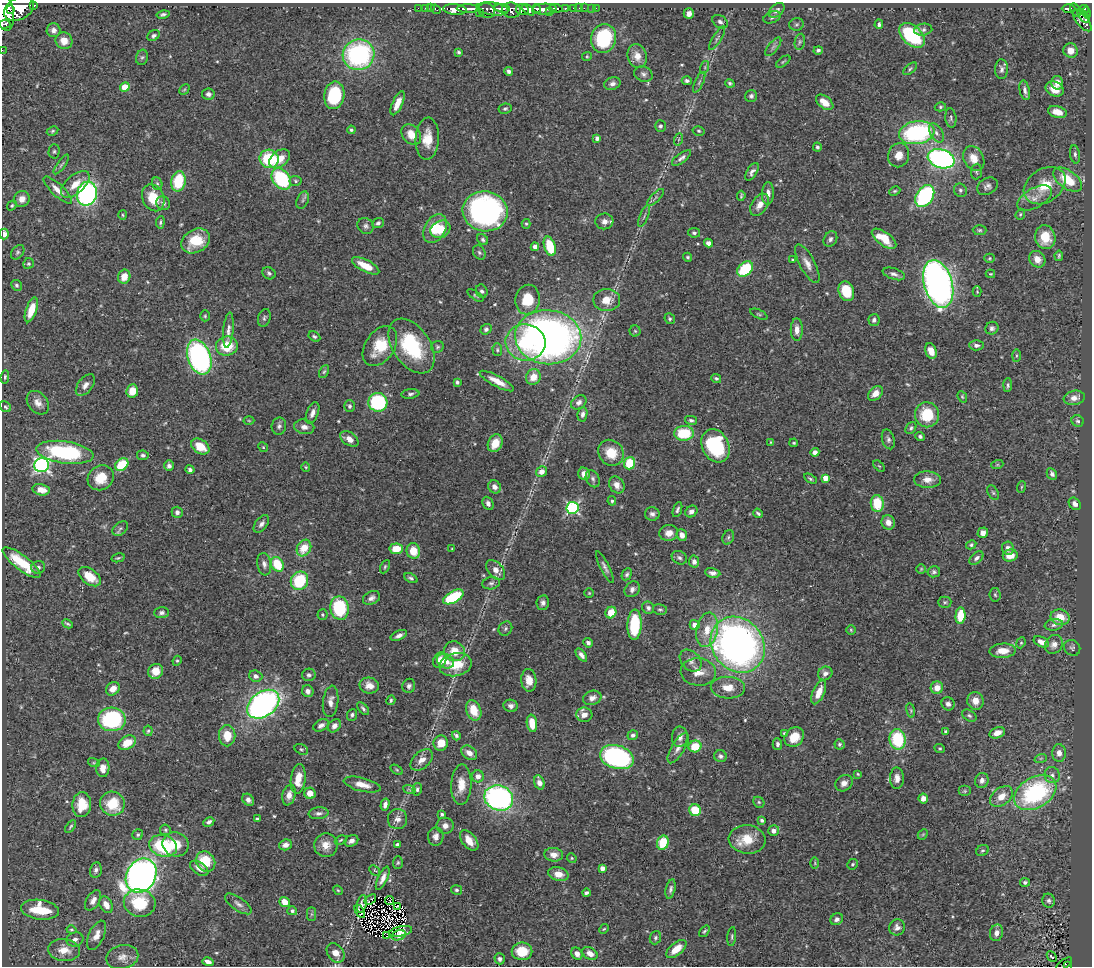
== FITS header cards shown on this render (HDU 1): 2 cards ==
NAXIS1  =                 1090
NAXIS2  =                  964

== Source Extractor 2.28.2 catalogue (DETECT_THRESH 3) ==
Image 1090 x 964 px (HDU 1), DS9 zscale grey, 1 PNG px = 1 image px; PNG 1094 x 968 px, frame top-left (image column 1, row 964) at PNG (2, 3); each listed source drawn as its Kron ellipse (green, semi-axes under 4 px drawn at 4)
Background 0.477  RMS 0.02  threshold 0.0592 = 3 sigma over >= 5 px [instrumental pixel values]
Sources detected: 556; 8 with non-positive FLUX_AUTO (blend fragments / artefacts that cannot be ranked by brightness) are neither listed nor drawn; of the other 548, the 500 brightest by FLUX_AUTO listed and drawn (48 fainter detections omitted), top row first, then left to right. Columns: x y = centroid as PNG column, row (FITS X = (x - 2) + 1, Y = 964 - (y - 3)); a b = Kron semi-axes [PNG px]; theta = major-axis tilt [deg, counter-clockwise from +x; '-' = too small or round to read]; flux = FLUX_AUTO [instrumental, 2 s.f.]
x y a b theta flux
34 5 3 3 - 74
418 8 2 2 - 6
425 8 2 2 - 7.7
431 8 2 2 - 8.8
502 8 8 3 -7 170
556 8 7 3 -2 140
574 8 3 3 - 28
579 8 2 2 - 4.7
584 8 2 2 - 8.1
592 8 3 2 - 1.9
596 8 2 2 - 4.7
1069 8 7 3 0 110
19 9 16 11 30 2400
436 9 5 3 - 19
468 9 11 3 -1 680
492 9 16 6 -7 410
536 9 4 3 - 170
544 9 12 5 2 730
565 9 3 3 - 65
1084 9 5 4 - 76
10 10 2 2 - 120
455 10 12 5 -6 1100
511 10 9 7 -7 440
522 10 6 5 - 700
528 10 7 4 -40 560
776 10 9 6 41 4.9
1076 10 7 4 -54 180
487 11 8 7 - 190
550 11 3 2 - 91
5 13 18 9 -83 2200
479 13 4 2 - 27
1087 13 6 3 -77 63
163 14 6 4 12 3.1
689 14 5 5 - 8.7
1083 16 8 3 -53 120
772 17 9 5 21 4.1
1082 21 13 5 -51 200
720 22 8 6 -33 4.9
4 24 6 3 5 150
796 24 7 6 - 2.9
879 24 5 4 - 2.7
54 30 7 7 - 5.5
923 30 9 6 8 3.8
912 35 15 9 -43 100
154 36 6 5 - 3.3
604 38 14 12 75 99
717 38 13 4 58 3.8
64 41 8 8 - 15
800 42 8 5 79 2.7
773 47 11 5 51 4
2 50 2 2 - 4.6
818 50 4 4 - 3.1
1071 51 7 7 - 12
459 52 4 3 - 2.1
359 55 16 15 - 220
587 56 5 4 - 1.5
637 56 12 9 -77 15
142 57 8 6 72 3.1
783 62 8 4 37 1.9
705 67 6 4 73 2
910 69 8 4 39 2.5
1001 69 10 6 88 4.9
509 71 4 4 - 4
643 74 9 7 -22 5
687 81 5 4 - 3.2
699 82 11 4 65 3.5
730 83 5 4 - 2.4
1057 83 7 6 - 10
612 84 8 6 23 5.3
125 87 5 4 - 34
184 89 6 3 44 1.5
1055 89 9 7 -25 17
1025 90 10 5 -78 4.9
208 94 6 5 - 4.4
334 95 14 10 79 88
751 96 6 6 - 3.8
825 102 10 6 -38 16
398 103 13 5 66 16
940 107 6 4 16 2
505 109 6 5 - 2.6
1057 112 9 5 -15 14
951 118 10 5 -83 3.1
660 126 5 5 - 3.1
351 130 4 4 - 2
53 131 6 4 28 1.9
699 131 6 4 -16 2
917 133 18 11 9 180
936 133 10 6 -58 5.3
411 134 11 8 -50 19
597 138 4 4 - 4
427 139 21 11 87 25
679 139 6 4 71 2.1
817 147 4 4 - 2.6
54 151 7 5 88 2.6
1075 154 9 5 -81 3.4
899 155 12 10 70 14
681 158 11 4 36 4.6
974 158 13 9 -60 17
269 159 9 9 - 74
280 159 12 8 38 22
941 159 14 9 -17 340
61 165 12 3 54 2.7
752 172 10 5 57 5.1
976 172 8 5 84 2.4
281 179 12 8 -52 120
1068 180 16 9 -36 38
178 181 10 7 78 58
296 181 6 5 - 2.1
75 184 17 9 42 18
157 184 6 5 - 2.5
987 186 11 8 30 5.4
1045 186 22 16 35 39
58 190 18 6 -43 13
960 190 7 6 - 3.4
895 191 6 4 26 1.8
768 193 11 6 86 8.3
87 194 12 10 74 280
741 196 5 2 - 1.8
925 196 12 8 56 160
656 197 11 4 45 3.6
153 198 14 10 -64 33
1034 198 19 9 30 13
22 199 8 7 - 11
303 200 9 5 67 3.3
163 203 7 6 - 5.2
760 205 12 7 57 13
12 206 5 4 - 2
485 211 22 20 -10 350
1020 214 6 4 69 1.8
123 215 5 3 - 1.4
644 216 12 2 68 2.1
604 221 9 8 - 7.5
160 222 6 3 85 2.3
378 223 6 4 22 3.4
526 224 5 4 - 1.9
366 226 8 7 - 4.6
435 228 15 10 59 32
440 229 10 8 28 25
980 230 7 5 0 2.5
694 233 6 5 - 2.9
4 234 5 4 - 10
1045 237 12 10 -81 28
830 239 8 6 58 4.2
884 239 14 6 -36 29
483 240 6 5 - 2.6
196 241 15 11 29 39
708 243 4 4 - 6.5
550 246 10 5 -73 52
535 247 4 4 - 6.9
18 252 8 5 52 3
479 252 7 6 - 3.2
1059 256 5 3 - 1.9
688 257 4 4 - 2.1
990 258 5 4 - 1.8
1037 259 9 7 -50 14
792 260 3 3 - 1.5
28 264 6 5 - 2.5
807 264 22 7 -62 12
366 266 15 6 -27 24
745 269 9 6 41 65
269 273 7 5 -34 3.2
894 274 11 5 -18 5.2
990 274 4 3 - 1.5
124 277 7 6 - 15
938 284 24 14 -74 700
17 285 6 5 - 2.8
482 291 7 5 -65 3.5
846 291 10 7 -71 33
977 292 5 4 - 1.6
475 295 9 4 -34 2.2
527 300 15 12 78 38
607 300 13 11 0 20
31 310 13 5 71 25
759 314 9 3 -25 1.8
205 316 5 4 - 1.8
264 318 9 6 71 3.1
670 319 5 5 - 2.5
874 320 6 5 - 4
992 328 7 6 - 3.7
486 329 6 5 - 3
228 330 17 5 84 7.4
797 330 11 6 -89 9.1
635 331 5 5 - 1.9
314 336 6 4 -31 2.4
548 337 33 27 -6 860
525 342 20 18 -5 73
976 345 7 5 -4 3.9
227 346 11 9 6 39
380 346 22 14 56 43
412 346 30 18 -56 93
437 347 6 6 - 2.5
497 350 6 4 -87 2.3
931 351 8 5 -68 13
1016 356 6 3 90 1.7
199 357 18 11 -70 300
324 372 7 4 62 2.2
5 377 7 4 84 2.3
533 377 8 7 - 17
716 378 5 4 - 2.7
497 381 19 5 -28 16
457 382 4 3 - 2.6
85 385 12 7 51 7
1008 385 7 4 85 2.6
132 391 7 6 - 23
875 393 8 6 43 12
410 394 9 4 6 3.5
962 397 6 4 -68 1.8
1074 398 10 7 11 9.5
378 402 9 9 - 130
579 402 8 6 36 5.2
38 403 13 9 -50 9.6
350 406 6 5 - 3.1
5 407 6 5 - 2.5
312 413 11 6 69 7.5
582 414 7 5 81 4.9
927 415 12 12 - 50
691 420 6 4 -13 3.2
249 421 5 3 - 1.4
1078 421 6 5 - 2.7
279 426 8 7 - 4.2
304 427 10 7 -12 7.6
911 428 7 5 54 2.8
684 433 10 7 2 60
920 436 5 4 - 3.8
349 439 10 6 -32 11
888 439 10 6 -73 4.4
771 442 3 3 - 1.5
495 443 9 7 63 20
794 443 4 3 - 1.7
715 446 17 13 -63 120
200 447 10 7 -34 22
263 447 5 4 - 1.6
65 452 29 11 -8 150
815 452 4 4 - 5.7
611 453 14 12 -48 27
143 455 6 5 - 3.2
630 463 6 5 - 52
122 464 7 5 40 58
42 465 7 7 - 340
997 465 6 4 18 1.8
169 466 5 5 - 5
879 466 7 4 -44 1.9
306 467 4 4 - 1.5
190 470 4 4 - 3.8
541 472 6 5 - 13
584 474 6 5 - 13
1052 474 6 5 - 4.1
101 478 13 12 - 29
825 478 4 4 - 16
593 479 9 6 -64 3.8
810 479 7 4 -30 2.4
928 480 13 8 -1 11
617 485 9 7 -55 9.2
495 487 7 6 - 6.9
1021 487 6 3 71 1.5
41 490 9 5 -12 15
993 493 8 5 -62 2.8
612 501 4 4 - 2.7
488 503 7 5 -66 5.7
877 504 8 6 -83 43
1075 504 7 5 -48 5.7
573 508 6 6 - 200
677 510 8 4 70 3.3
177 512 5 5 - 4.2
691 512 6 5 - 5.3
758 513 5 3 - 2.7
652 514 7 6 - 4.6
888 522 7 6 - 11
261 524 10 6 54 5.7
120 529 9 6 41 3.7
669 533 9 8 - 11
983 533 5 5 - 10
682 535 6 5 - 7.8
728 537 7 5 69 2.9
971 545 5 4 - 2.5
304 548 9 6 58 28
1008 548 7 6 - 6.3
396 549 7 5 5 24
452 549 3 3 - 1.5
413 551 8 6 -81 25
1010 555 7 6 - 14
118 558 7 4 13 2.1
679 558 8 6 -30 4
976 558 8 5 40 4.4
694 562 6 5 - 6.4
21 563 23 7 -37 47
264 564 11 7 -80 6.2
277 564 7 6 - 43
38 567 7 6 - 4.3
385 567 7 4 63 2.2
605 567 17 4 -63 5.6
921 569 5 4 - 1.5
496 570 12 7 -48 11
934 572 6 5 - 2.9
713 573 8 4 -10 5.3
627 574 6 4 62 2.9
90 577 13 7 -37 28
411 578 7 4 -25 3.1
299 581 9 8 - 76
491 583 9 6 10 4
632 589 8 7 - 5.5
589 593 5 5 - 1.5
995 595 7 5 -82 2.4
453 597 11 6 29 83
371 598 9 6 26 5.7
945 602 6 5 - 2.4
543 603 7 6 - 4.8
339 608 12 9 -81 86
648 608 6 5 - 4.2
660 609 7 5 -12 2.5
611 612 6 5 - 25
161 613 7 5 1 4.4
322 615 5 5 - 2.1
960 616 8 5 85 37
1060 617 9 7 -13 25
67 624 5 2 - 2.1
635 625 15 7 88 77
695 625 5 5 - 12
1054 625 9 5 9 4.2
505 629 7 6 - 3
707 630 17 10 79 24
851 630 5 4 - 1.7
399 635 9 4 26 5.8
1041 642 8 5 -25 12
588 643 5 4 - 4.4
1021 643 6 4 68 1.8
1054 644 10 8 55 7.8
738 645 29 25 -51 720
1072 648 8 7 - 3.4
455 651 11 9 -30 21
1002 651 13 7 4 19
581 655 7 4 -51 5.6
440 660 8 6 65 13
177 661 5 4 - 1.9
445 661 9 7 -28 9.6
691 661 12 9 -45 8.5
455 665 16 11 11 40
156 671 8 7 - 19
698 672 18 13 -5 17
825 673 7 6 - 6.3
309 675 7 6 - 3.7
256 676 7 5 -19 6.1
529 680 11 7 -86 14
369 686 9 8 - 12
409 686 7 6 - 4.1
728 688 17 11 -3 18
937 688 6 6 - 15
113 689 7 6 - 12
308 691 6 5 - 5.7
819 692 13 6 67 17
592 698 9 7 20 7.9
391 700 5 4 - 2.4
331 701 16 7 82 9.2
975 701 9 8 - 14
263 704 18 12 36 450
948 704 7 6 - 5.2
511 706 7 6 - 5.6
363 709 8 4 -49 3.1
474 710 10 7 -68 27
911 710 7 3 -81 1.8
352 715 6 5 - 3.2
584 715 8 7 - 9.4
969 716 8 5 -32 3
112 719 14 12 -3 130
532 723 9 5 -82 21
321 725 8 5 29 5.5
334 726 7 5 47 6.7
148 731 5 4 - 2
946 731 4 3 - 2.3
784 733 4 3 - 1.6
997 733 8 5 21 10
633 735 5 4 - 3.3
227 736 10 8 -89 25
456 736 5 3 - 3.4
680 737 10 8 87 7.9
794 737 11 8 45 24
897 739 10 8 -78 74
127 743 9 6 32 25
441 743 7 7 - 18
777 744 6 4 -89 3.3
840 744 5 5 - 2.7
695 746 6 6 - 36
678 748 17 6 59 8.1
940 748 5 4 - 1.8
301 749 7 5 -28 2.3
469 753 9 6 -37 9.4
1059 753 9 7 -89 8
720 756 6 6 - 3.9
617 757 17 11 -16 230
1041 758 6 4 19 2
422 760 13 8 42 11
94 763 6 4 -18 2
103 768 9 6 87 11
397 770 7 4 -32 1.9
858 774 4 3 - 1.4
1052 775 8 7 - 5.7
478 776 6 6 - 8.5
897 778 10 7 90 9
298 779 15 7 82 20
982 780 7 6 - 6.2
539 782 7 5 -70 9.3
844 783 9 7 37 8.1
362 785 19 7 -14 14
461 785 20 10 88 20
409 789 6 4 -20 2.2
417 789 6 4 78 2.9
965 791 6 5 - 2.3
310 793 6 5 - 13
1035 793 23 15 30 180
289 795 10 6 77 10
1001 796 13 8 39 17
499 798 15 12 -21 340
923 798 5 4 - 7.7
248 800 6 5 - 5.6
759 802 6 5 - 2.3
112 804 12 12 - 41
385 804 6 4 75 5.7
82 805 12 9 86 27
695 810 6 5 - 42
319 813 10 6 5 4.7
442 814 3 3 - 2.8
257 819 4 3 - 3.6
398 819 10 9 - 8.3
762 820 4 3 - 3.4
209 822 6 4 28 3.5
70 826 7 3 53 2.1
445 826 8 8 - 8.3
165 830 5 5 - 2.1
774 831 5 5 - 6.3
138 834 6 5 - 2.5
923 834 6 4 45 1.7
436 836 9 7 84 8.2
747 839 18 14 -5 32
341 840 6 4 28 1.7
469 840 12 7 -50 17
351 841 7 5 28 5.7
663 843 7 5 74 41
176 844 13 12 - 21
285 845 6 5 - 7.4
326 845 12 11 - 14
397 845 4 3 - 3.1
163 846 14 10 -16 99
982 850 6 5 - 2.3
554 855 9 7 -6 10
572 858 5 4 - 1.8
206 862 10 9 - 40
398 863 6 5 - 2.1
815 863 5 3 - 1.5
853 864 5 5 - 2.4
199 868 10 6 -34 7.5
602 868 4 4 - 9.4
96 870 8 5 78 3.9
375 870 6 3 -44 1.7
558 874 10 7 -14 15
141 876 18 14 59 1100
383 878 12 5 65 8.1
1025 882 5 4 - 3
671 889 10 4 76 4.1
338 890 5 4 - 1.5
456 890 5 4 - 2.4
586 893 4 3 - 3.2
370 899 6 2 38 3
93 900 11 6 59 8.6
389 901 4 2 - 1.5
1049 901 7 6 - 3.8
285 902 5 4 - 16
140 903 16 13 -12 53
238 904 15 6 -35 6.6
362 904 9 4 79 1.5
106 905 9 6 -60 10
397 907 3 3 - 1.8
40 910 19 10 -8 54
292 911 5 4 - 2.9
360 911 7 4 -58 2.8
311 914 7 4 90 2.2
837 919 6 5 - 5.2
897 927 8 7 - 6.7
604 929 5 4 - 1.7
71 930 5 4 - 1.9
401 931 11 5 12 1.5
704 931 6 4 51 2.2
996 933 8 6 75 7.3
96 935 15 7 64 12
399 935 7 5 17 5.3
386 936 4 3 - 3.1
732 937 9 3 83 2.3
655 938 7 5 68 2.8
75 939 8 7 - 6
676 949 12 6 39 18
64 950 16 11 -6 22
522 951 10 9 - 37
336 953 10 8 -54 14
590 953 8 6 -31 11
577 954 6 5 - 8
122 957 16 12 11 12
1052 957 6 3 -48 7.8
500 959 5 5 - 4.4
208 962 6 4 -16 6
1064 964 9 3 38 39
1067 966 3 2 - 17
At the frame edge (FLAGS 8, measured only in part): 6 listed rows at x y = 5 13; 4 24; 2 50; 4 234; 336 953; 1067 966
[48 fainter detections neither listed nor drawn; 8 non-positive-flux detections neither listed nor drawn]